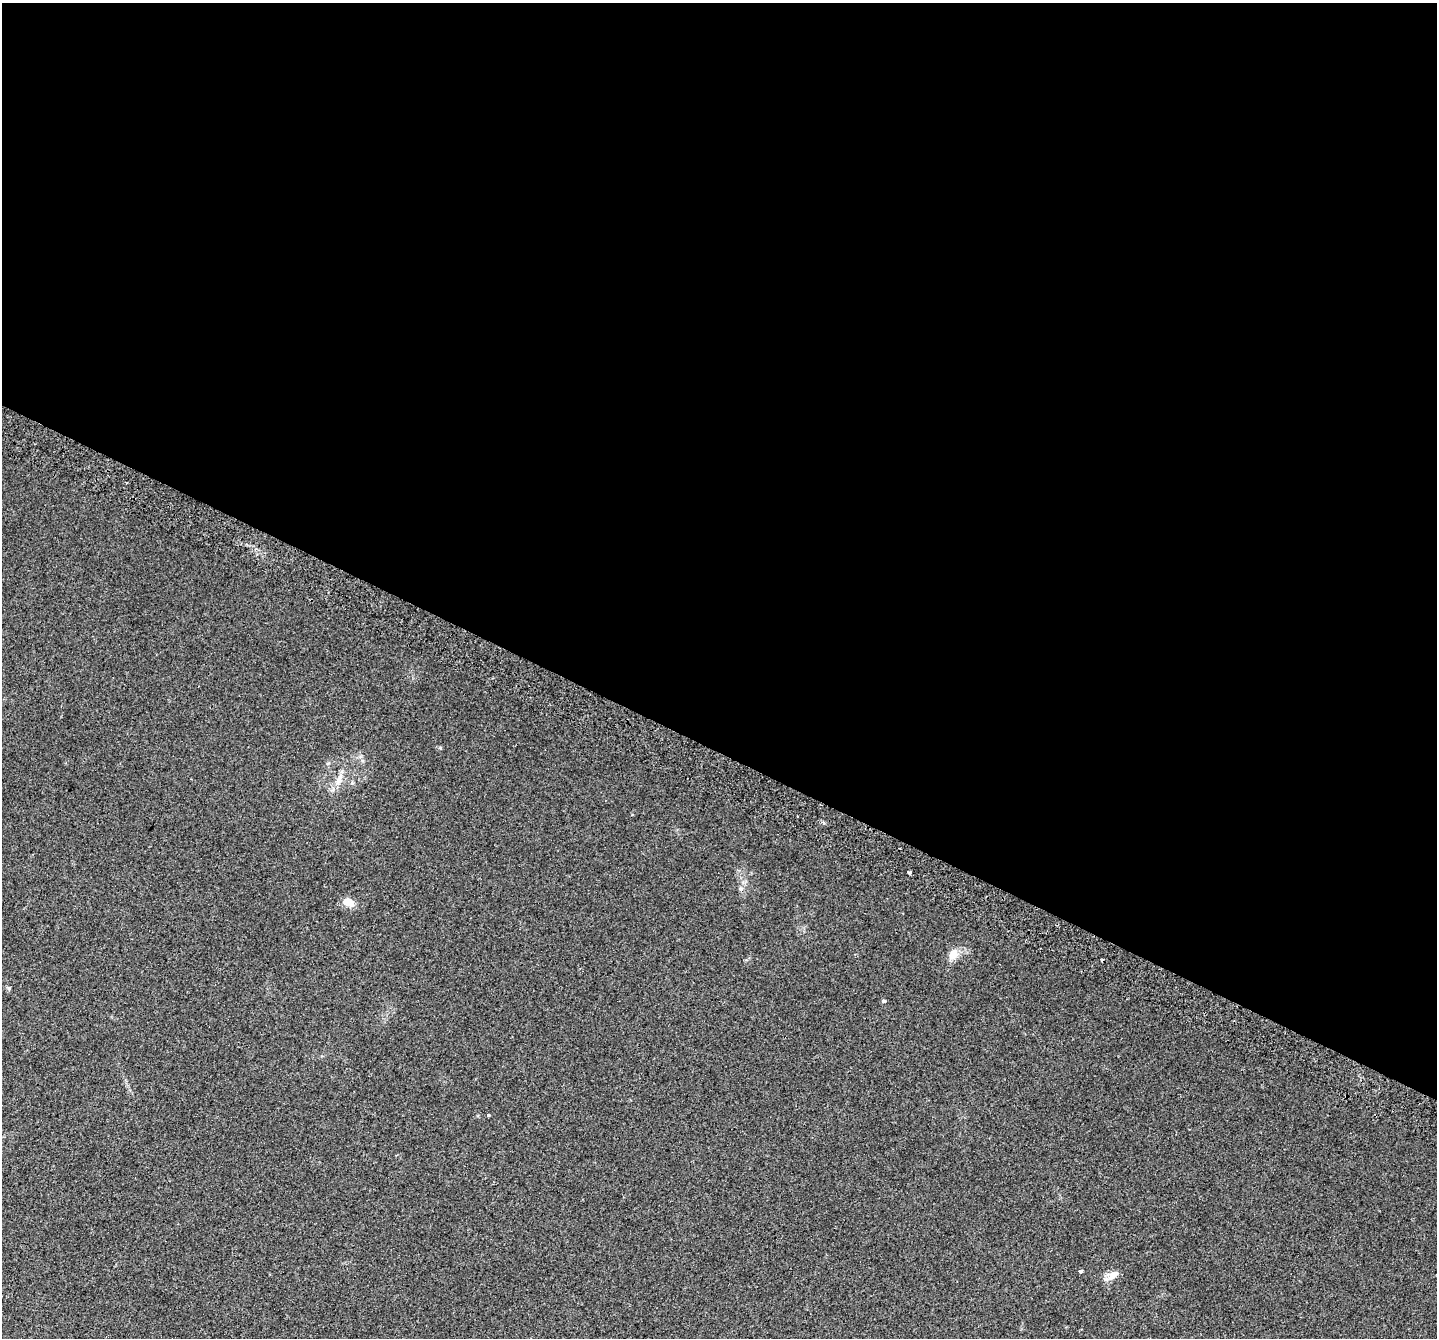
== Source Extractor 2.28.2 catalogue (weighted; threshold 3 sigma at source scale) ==
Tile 3 of 4 x 4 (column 3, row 1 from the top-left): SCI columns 2935-4369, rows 4349-5684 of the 5860 x 5963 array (HDU 1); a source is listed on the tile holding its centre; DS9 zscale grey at full resolution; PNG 1439 x 1340 px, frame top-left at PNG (2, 3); no overlay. Shown black and unused: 56% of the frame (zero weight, under 2 of 3 exposures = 4% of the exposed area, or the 3 px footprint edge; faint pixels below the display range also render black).
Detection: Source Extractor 2.28.2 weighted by HDU 2 'WHT'; one run over the whole footprint, this tile lists its part. Background 0.0214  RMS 0.0051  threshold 0.0227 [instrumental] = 3 sigma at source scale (4.5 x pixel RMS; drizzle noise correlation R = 1.50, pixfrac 1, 0.0396/0.0396 arcsec/px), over >= 5 px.
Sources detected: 12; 2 cosmic-ray / hot-pixel residue — not listed; the other 10 listed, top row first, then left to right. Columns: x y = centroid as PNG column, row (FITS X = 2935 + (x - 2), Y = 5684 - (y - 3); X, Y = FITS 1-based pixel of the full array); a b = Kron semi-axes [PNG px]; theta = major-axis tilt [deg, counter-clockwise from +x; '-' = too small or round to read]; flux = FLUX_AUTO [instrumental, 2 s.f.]
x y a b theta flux
339 779 17 8 66 4.3
910 872 3 3 - 1.1
740 889 6 5 - 0.88
348 902 14 9 -22 4.5
953 953 14 9 64 4.7
9 988 5 4 - 0.66
883 1001 5 4 - 0.66
488 1115 3 3 - 1.9
1081 1271 4 3 - 2.7
1113 1274 15 9 37 3.9